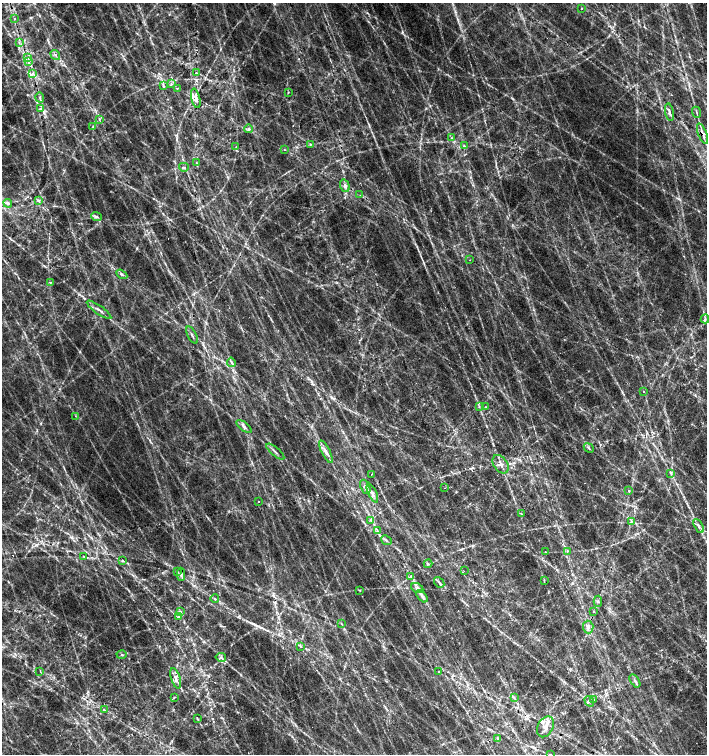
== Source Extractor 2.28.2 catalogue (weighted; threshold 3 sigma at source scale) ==
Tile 6 of 4 x 4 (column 2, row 2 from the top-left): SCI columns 1571-2979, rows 3011-4513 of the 6022 x 6017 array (HDU 1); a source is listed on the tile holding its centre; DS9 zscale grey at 2 x 2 block average (1 PNG px = mean of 2 x 2 image px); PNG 709 x 756 px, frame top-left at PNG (2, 3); each listed source drawn as its Kron ellipse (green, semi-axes under 4 px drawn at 4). Shown black and unused: <1% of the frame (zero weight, under 2 of 3 exposures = <1% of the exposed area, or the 3 px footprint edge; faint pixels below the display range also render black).
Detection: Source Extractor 2.28.2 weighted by HDU 2 'WHT'; one run over the whole footprint, this tile lists its part. Background 0.129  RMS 0.014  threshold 0.0634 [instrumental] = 3 sigma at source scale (4.5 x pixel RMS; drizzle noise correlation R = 1.50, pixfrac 1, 0.0396/0.0396 arcsec/px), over >= 5 px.
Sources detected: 110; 6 cosmic-ray / hot-pixel residue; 1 long thin detection or spike segment (spike, bleed or trail) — neither listed nor drawn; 1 coinciding with a brighter row at this scale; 3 inside a brighter listed object's ellipse — not listed separately; the other 99 listed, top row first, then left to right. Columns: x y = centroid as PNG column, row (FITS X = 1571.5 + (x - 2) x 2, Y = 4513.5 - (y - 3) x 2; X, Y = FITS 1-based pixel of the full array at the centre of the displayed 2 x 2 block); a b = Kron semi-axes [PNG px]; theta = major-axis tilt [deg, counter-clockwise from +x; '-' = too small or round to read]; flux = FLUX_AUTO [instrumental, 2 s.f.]
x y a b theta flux
581 8 3 2 - 1.6
14 19 2 2 - 2.4
19 42 3 3 - 4.2
55 55 5 2 - 4.2
28 58 3 2 - 4.7
28 61 4 2 - 11
33 73 4 3 - 6.6
196 73 2 2 - 3.2
171 84 3 2 - 3.1
163 86 4 3 - 4.6
177 88 2 2 - 2
288 92 2 2 - 2
40 97 5 2 - 4.7
196 98 10 4 -77 18
40 109 2 2 - 10
669 112 9 3 -79 8.7
696 112 6 2 -69 3.4
99 119 3 2 - 2.4
93 126 3 2 - 2.1
248 129 4 4 - 7.2
702 134 11 4 -68 13
452 138 3 2 - 2.7
311 144 3 3 - 3.2
236 146 2 2 - 3.1
464 146 3 3 - 4
284 149 2 2 - 2.4
196 163 4 3 - 3.4
184 167 5 2 - 3.8
345 186 6 4 -72 14
360 195 2 2 - 1.8
38 200 4 2 - 3.9
8 203 4 4 - 8.3
97 216 5 2 - 3.7
470 260 2 2 - 1.2
122 274 6 3 -33 7.7
50 282 3 2 - 2.8
99 310 14 3 -35 11
705 319 4 2 - 4
192 335 9 2 -62 6.8
231 362 5 3 - 5.5
644 391 2 2 - 3.3
479 407 3 2 - 2.7
486 407 2 2 - 1.3
75 416 3 2 - 3.2
244 427 9 2 -38 8.7
589 448 5 3 - 5.1
275 452 11 2 -41 5.1
326 452 12 3 -64 16
501 464 10 6 -55 19
671 473 4 3 - 3.8
371 474 2 2 - 1.4
365 487 7 4 -66 13
444 488 2 2 - 1.5
629 491 3 2 - 4.8
372 493 10 4 -64 14
259 501 2 2 - 1.5
521 513 3 2 - 2.9
371 520 3 3 - 5.3
631 521 3 3 - 4.5
698 526 7 3 -60 10
377 531 4 2 - 4.3
386 540 6 2 -40 4.3
567 551 4 3 - 4.9
545 552 2 2 - 2
84 556 2 2 - 2
123 560 3 2 - 4.9
428 564 4 2 - 3.4
464 571 2 2 - 1.1
178 572 3 2 - 2.8
181 574 6 2 89 5.1
410 576 4 2 - 4
544 580 3 2 - 2.1
439 582 6 2 -50 5.6
417 588 6 4 -27 10
360 590 2 2 - 2.6
422 596 7 3 -50 9.7
215 599 4 3 - 4.3
598 601 5 2 - 4.4
180 612 3 3 - 5.1
593 612 2 2 - 1.6
178 617 3 2 - 3.6
341 624 3 2 - 2.6
588 627 6 5 - 13
301 646 3 3 - 3.2
122 655 5 2 - 2.7
221 657 5 3 - 6.2
40 671 3 2 - 2.2
439 671 2 2 - 3.6
176 678 11 4 -73 17
635 681 7 3 -57 7.2
174 697 3 2 - 3
514 698 3 2 - 2.4
594 699 3 2 - 2
589 701 5 3 - 5.6
104 710 3 2 - 5.1
197 718 3 2 - 2.5
545 727 11 7 63 28
498 738 4 3 - 4.2
550 754 3 2 - 1.8
Overlapping masked pixels (flux is a lower limit): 1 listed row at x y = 702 134
Isophote crosses this tile's border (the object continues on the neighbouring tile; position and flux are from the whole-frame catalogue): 1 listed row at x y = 550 754
Diffuse or blended objects may show on this block-average render without a row.